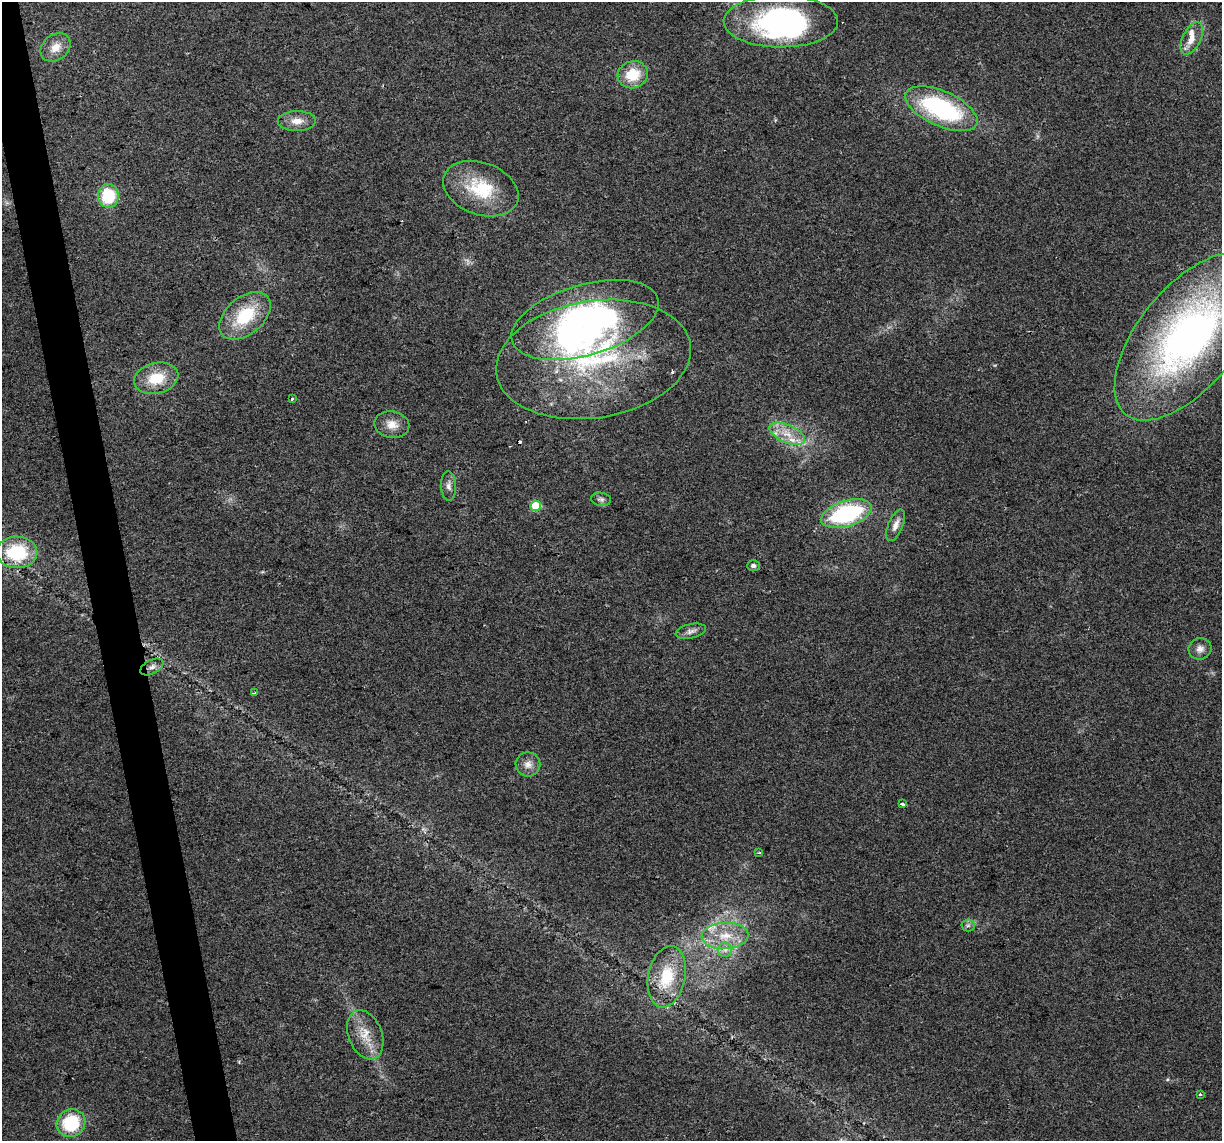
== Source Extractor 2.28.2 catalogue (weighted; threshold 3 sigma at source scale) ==
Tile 11 of 4 x 4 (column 3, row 3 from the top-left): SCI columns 2443-3662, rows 1214-2352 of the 4883 x 4659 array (HDU 1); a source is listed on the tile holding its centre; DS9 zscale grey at full resolution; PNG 1224 x 1143 px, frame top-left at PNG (2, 2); each listed source drawn as its Kron ellipse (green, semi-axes under 4 px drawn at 4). Shown black and unused: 3% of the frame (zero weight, under 2 of 3 exposures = <1% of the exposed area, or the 3 px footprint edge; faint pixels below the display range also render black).
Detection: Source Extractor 2.28.2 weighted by HDU 2 'WHT'; one run over the whole footprint, this tile lists its part. Background 0.0499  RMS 0.0068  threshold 0.0307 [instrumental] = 3 sigma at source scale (4.5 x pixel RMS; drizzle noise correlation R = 1.50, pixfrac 1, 0.0396/0.0396 arcsec/px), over >= 5 px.
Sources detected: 46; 3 inside a brighter object's white glare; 2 cosmic-ray / hot-pixel residue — neither listed nor drawn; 4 inside a brighter listed object's ellipse — not listed separately; the other 37 listed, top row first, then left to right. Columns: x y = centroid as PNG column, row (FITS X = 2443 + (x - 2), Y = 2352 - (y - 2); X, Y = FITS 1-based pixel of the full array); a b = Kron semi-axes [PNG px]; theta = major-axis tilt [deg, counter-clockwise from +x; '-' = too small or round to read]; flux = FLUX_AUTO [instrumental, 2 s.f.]
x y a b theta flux
781 21 57 26 0 140
1192 38 17 9 63 7.4
56 47 16 12 39 8.3
633 75 15 13 17 20
941 109 39 17 -24 90
297 121 19 10 1 7.5
481 189 39 26 -20 37
108 196 12 10 -90 32
245 316 30 18 40 33
585 320 76 35 16 220
1188 337 100 49 51 290
594 359 98 58 9 160
156 378 22 15 15 20
292 399 3 3 - 3
392 425 17 13 -11 8.3
787 434 19 9 -23 11
449 486 14 7 -87 3.5
601 499 10 6 -8 2.2
536 506 5 5 - 30
846 514 26 12 17 81
895 525 17 7 67 5.3
17 552 20 16 -3 41
753 565 6 5 - 2
691 631 15 7 13 3.4
1200 649 11 10 - 4.3
152 667 12 7 26 3.7
254 693 3 2 - 1.5
528 764 12 12 - 5.5
902 803 3 3 - 5.3
759 853 4 2 - 1.9
968 925 6 6 - 1.6
725 936 23 13 2 18
725 950 7 7 - 2.7
667 977 31 18 78 28
365 1035 25 16 -68 15
1200 1094 3 3 - 1.6
71 1123 14 13 - 37
Isophote crosses this tile's border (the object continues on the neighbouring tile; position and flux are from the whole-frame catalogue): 1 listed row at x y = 1188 337